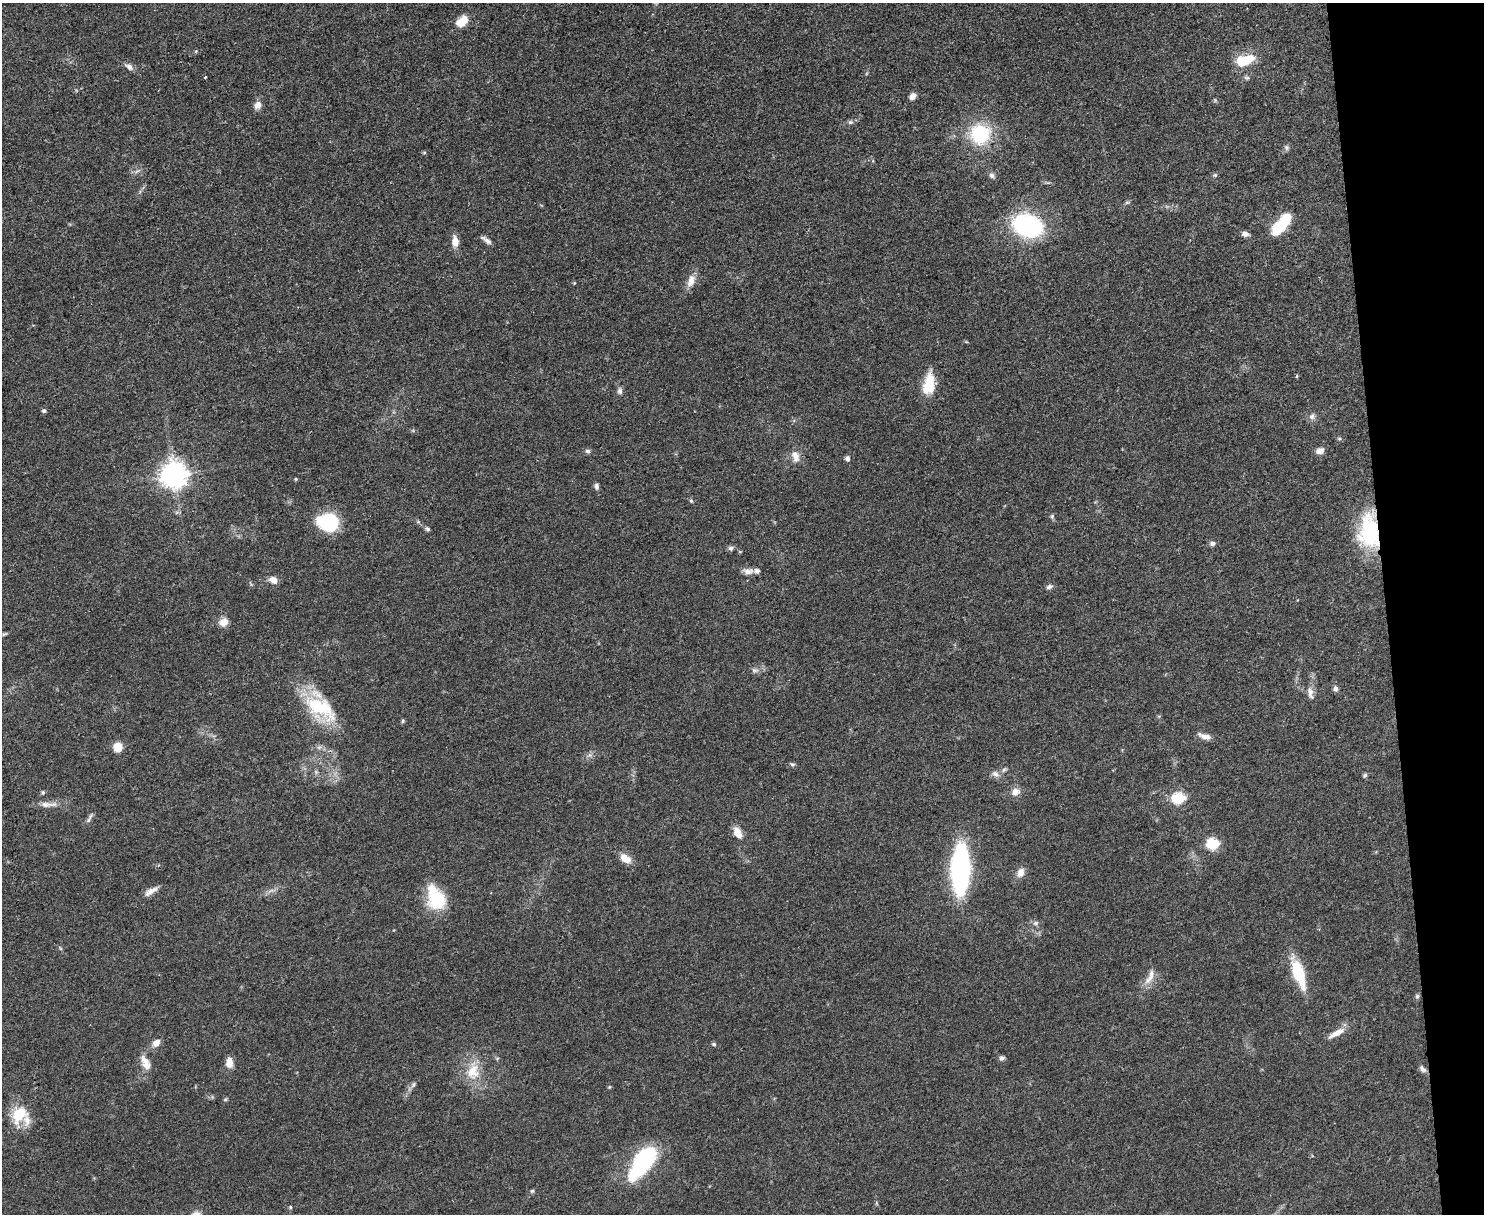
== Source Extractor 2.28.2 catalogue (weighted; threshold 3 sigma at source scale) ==
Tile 9 of 3 x 4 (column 3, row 3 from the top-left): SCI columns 3100-4581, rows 1213-2424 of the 4832 x 4849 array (HDU 1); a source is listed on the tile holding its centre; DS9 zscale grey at full resolution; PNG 1486 x 1216 px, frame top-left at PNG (2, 3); no overlay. Shown black and unused: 7% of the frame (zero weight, under 3 of 4 exposures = <1% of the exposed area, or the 3 px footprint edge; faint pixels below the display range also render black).
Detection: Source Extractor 2.28.2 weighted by HDU 2 'WHT'; one run over the whole footprint, this tile lists its part. Background 0.0514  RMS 0.0049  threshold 0.022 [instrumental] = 3 sigma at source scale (4.5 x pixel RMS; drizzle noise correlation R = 1.50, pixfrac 1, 0.05/0.05 arcsec/px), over >= 5 px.
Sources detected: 95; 1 too faint to see at this stretch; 1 inside a brighter object's white glare — not listed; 2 inside a brighter listed object's ellipse — not listed separately; the other 91 listed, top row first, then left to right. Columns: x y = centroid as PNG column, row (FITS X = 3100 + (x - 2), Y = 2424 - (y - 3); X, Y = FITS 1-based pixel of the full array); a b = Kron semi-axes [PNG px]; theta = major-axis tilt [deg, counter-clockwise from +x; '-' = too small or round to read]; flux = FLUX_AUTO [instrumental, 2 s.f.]
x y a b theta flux
462 22 14 10 40 7.2
196 51 5 4 - 0.59
1245 60 20 10 17 16
129 67 13 7 -35 2.4
205 77 3 3 - 0.55
1247 78 8 5 -13 1
913 96 7 6 - 3
1215 100 5 5 - 0.66
258 105 11 8 66 3.1
850 122 7 6 - 1.2
980 134 22 22 - 31
1286 147 8 6 -50 1.2
424 153 5 4 - 0.61
992 175 8 6 -70 1.5
1215 175 5 5 - 0.77
1127 202 7 4 19 0.81
1028 226 21 15 -19 83
1278 226 20 12 36 17
1245 234 9 6 -7 2.1
486 240 15 5 -34 2.1
455 241 12 8 -87 4.6
691 281 18 9 70 4.9
1297 376 4 4 - 0.65
929 384 27 13 81 12
620 391 9 6 -86 1.6
44 411 5 4 - 1.2
1312 416 10 7 72 1.9
1339 439 6 4 0 0.68
588 451 7 6 - 1.2
1320 451 9 7 14 3.2
795 456 18 11 -76 4.5
847 458 6 5 - 1.6
174 475 9 8 - 550
296 479 4 4 - 0.53
596 486 8 6 -83 1.4
691 501 6 5 - 0.78
1052 516 6 5 - 0.96
328 522 18 15 -10 44
427 529 7 5 -38 1
1369 531 40 22 -88 40
1212 543 8 6 8 1.5
731 548 7 7 - 1.3
748 571 14 8 0 3
273 580 10 7 -26 3.5
1049 587 9 5 22 1.4
223 622 11 9 35 4.5
4 634 8 4 26 0.77
755 670 9 7 -3 1.6
1335 688 8 6 85 1.5
1310 693 20 7 -76 3.2
317 706 48 23 -41 32
403 721 5 5 - 0.7
1204 736 19 7 -18 3.4
118 747 9 8 - 7.5
590 755 7 5 90 1.3
792 764 7 5 -14 0.93
1004 769 8 5 48 1.2
995 774 11 7 -23 2.4
1365 775 5 5 - 0.99
43 792 6 5 - 0.85
1015 792 10 9 - 3.6
1178 798 7 6 - 50
48 804 28 7 2 4.5
88 820 12 6 59 1.6
738 833 14 8 -61 5.4
1213 844 6 6 - 50
625 859 13 8 -36 5.9
960 869 31 12 89 140
1020 873 12 8 61 3.7
151 891 19 7 31 3.5
271 891 10 3 21 1.5
436 898 29 19 -66 22
1036 923 8 6 16 1.4
1298 973 28 10 -71 26
1150 977 27 8 64 5.2
1417 996 6 5 - 0.92
1337 1033 24 7 29 5.3
156 1043 10 7 45 3.8
714 1044 6 5 - 0.92
1002 1058 6 6 - 1.4
229 1062 13 8 89 4.3
145 1063 22 10 -64 5.6
1422 1069 11 6 -43 1.7
473 1071 28 18 82 14
413 1084 9 6 46 1.4
609 1087 5 4 - 0.56
225 1099 6 4 31 0.64
19 1115 25 18 67 15
642 1163 44 18 55 48
532 1191 6 5 - 0.83
290 1207 5 4 - 0.63
Overlapping masked pixels (flux is a lower limit): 1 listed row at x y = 1369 531